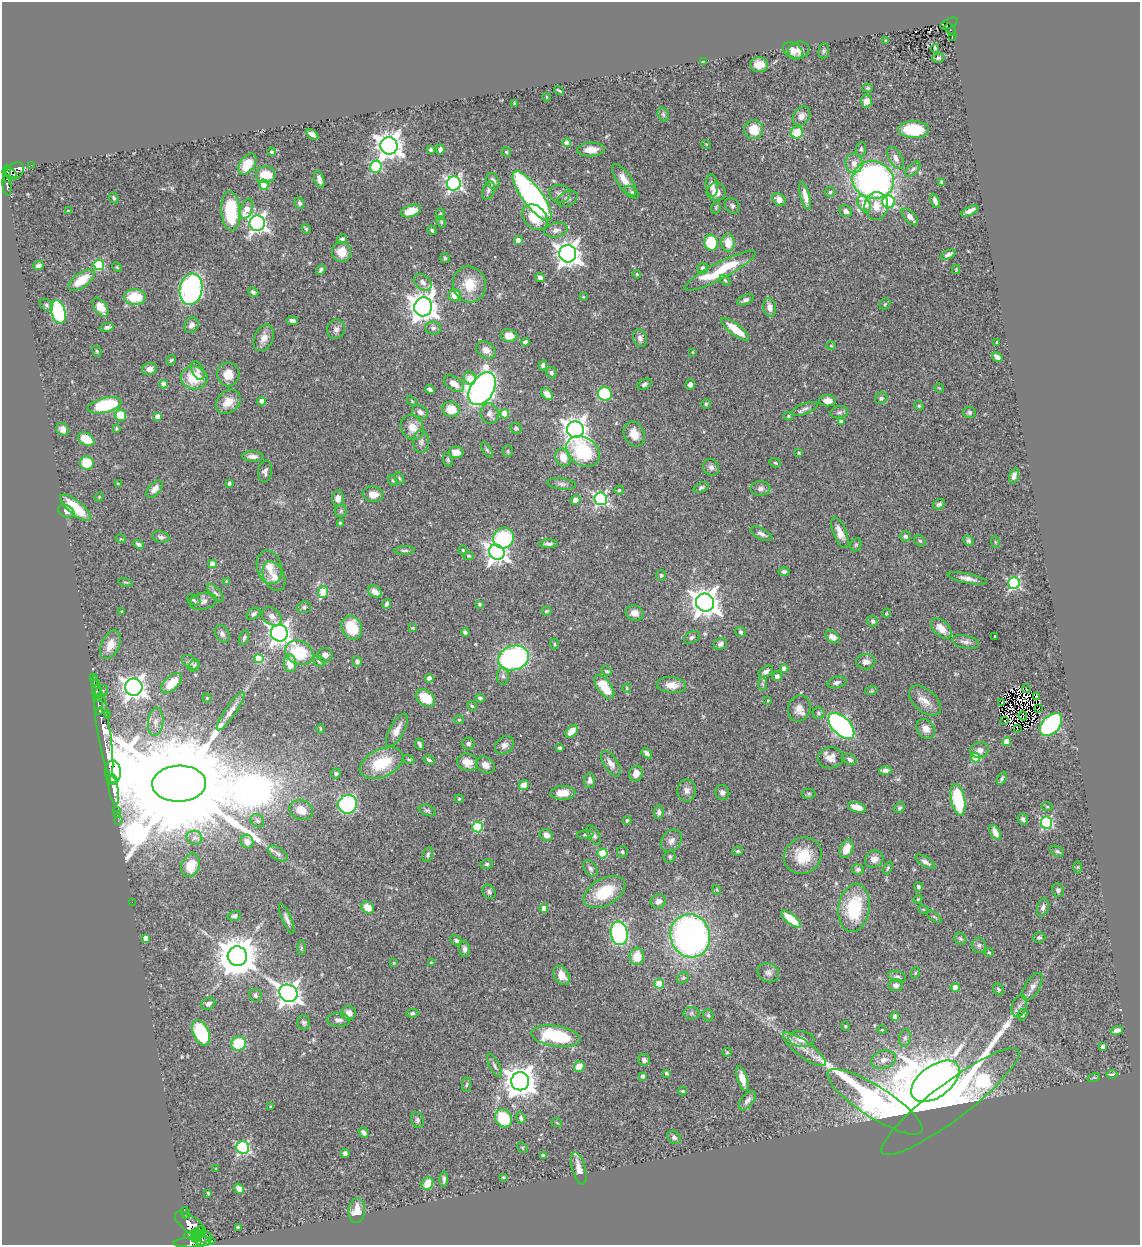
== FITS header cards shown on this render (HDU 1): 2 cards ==
NAXIS1  =                 1138
NAXIS2  =                 1243

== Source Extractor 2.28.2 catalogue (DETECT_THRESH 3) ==
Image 1138 x 1243 px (HDU 1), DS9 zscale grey, 1 PNG px = 1 image px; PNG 1142 x 1247 px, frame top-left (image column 1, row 1243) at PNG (2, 2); each listed source drawn as its Kron ellipse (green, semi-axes under 4 px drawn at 4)
Background 0.583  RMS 0.025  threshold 0.0755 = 3 sigma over >= 5 px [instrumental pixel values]
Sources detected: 516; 7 with non-positive FLUX_AUTO (blend fragments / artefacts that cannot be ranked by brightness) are neither listed nor drawn; of the other 509, the 500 brightest by FLUX_AUTO listed and drawn (9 fainter detections omitted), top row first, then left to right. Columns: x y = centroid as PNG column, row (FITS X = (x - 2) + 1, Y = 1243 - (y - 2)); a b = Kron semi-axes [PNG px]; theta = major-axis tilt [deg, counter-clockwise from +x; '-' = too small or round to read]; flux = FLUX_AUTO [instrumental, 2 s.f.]
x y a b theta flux
949 24 9 5 25 54
951 30 7 3 -53 31
952 36 3 2 - 2.4
886 41 3 2 - 1.6
935 48 4 3 - 3.3
799 50 11 8 14 9.5
793 51 11 7 -35 14
824 51 7 5 83 3.3
938 58 6 4 13 2.7
704 62 4 3 - 2.9
759 65 9 7 0 16
868 88 5 4 - 2.2
559 91 5 2 - 2.3
546 97 4 3 - 1.4
866 101 6 5 - 11
514 103 3 2 - 1.6
663 114 7 5 -74 3
801 116 10 8 54 8.6
754 129 9 9 - 29
914 130 15 8 -1 63
797 132 6 6 - 40
312 134 7 4 -34 8.1
567 143 4 4 - 28
706 144 5 3 - 1.2
389 146 9 8 - 1800
440 149 5 4 - 4.6
591 149 14 7 3 19
861 149 7 5 89 3.2
431 150 3 3 - 4.6
272 152 4 4 - 2.7
506 152 5 4 - 2.2
896 158 12 6 -60 9.8
854 163 10 8 -89 13
247 164 12 7 54 38
31 165 2 2 - 3.1
376 167 6 5 - 160
913 169 9 5 44 4.6
7 171 6 3 84 66
15 171 10 7 41 290
11 173 6 3 -43 140
266 175 10 8 -1 40
7 179 4 2 - 45
319 179 9 4 -72 8.8
624 180 18 7 -55 21
873 180 21 18 -18 570
493 181 8 6 -66 10
454 183 7 7 - 480
941 183 4 3 - 2.4
7 185 10 3 -83 110
264 185 5 4 - 42
712 186 11 6 -83 11
488 190 9 6 70 5.4
632 192 8 5 -38 3.8
716 192 9 9 - 17
830 192 5 5 - 2.8
560 194 11 8 -16 8.7
532 196 30 10 -54 520
805 196 14 4 -75 14
114 198 5 4 - 3.2
567 199 10 7 27 7.2
779 199 7 6 - 11
935 201 8 4 -69 6
889 202 6 6 - 160
299 203 6 4 -65 3.2
864 204 9 6 -62 40
732 206 8 6 -50 4.6
876 206 14 11 84 25
716 207 6 4 80 2.2
247 209 10 6 68 24
69 211 3 3 - 1.6
231 211 20 9 -86 94
411 211 10 5 18 28
846 211 7 5 -33 7.3
970 211 9 4 28 9.1
440 214 6 4 77 3
535 217 14 11 -46 50
910 217 10 5 -46 9.2
441 222 6 4 -68 2.4
257 223 8 7 - 750
306 229 5 4 - 2.3
432 230 5 4 - 2.7
556 230 12 7 11 8.8
342 239 5 4 - 3.8
518 240 4 4 - 20
711 243 8 6 -81 66
728 243 9 6 -85 25
342 252 10 9 - 21
568 254 8 8 - 1600
948 254 8 4 21 5
445 258 5 5 - 2.6
99 265 5 5 - 110
38 266 5 4 - 4.3
117 267 5 3 - 1.6
703 268 6 5 - 6.5
956 269 4 4 - 1.5
321 270 5 4 - 3.6
720 271 40 8 28 93
637 274 4 3 - 1.6
540 277 5 4 - 5.8
81 280 15 7 35 36
725 280 6 4 -45 2.1
423 282 10 7 -42 9
469 284 18 16 -77 42
191 289 16 11 81 330
253 292 5 4 - 3.9
455 295 6 6 - 18
135 297 11 8 0 56
583 297 4 2 - 1.4
745 300 9 4 23 5.1
885 304 6 5 - 2.4
46 305 7 5 -38 3.6
101 307 11 6 -55 22
423 307 9 9 - 2100
770 307 9 6 -78 12
58 312 12 7 -75 160
292 321 5 3 - 5.2
191 325 8 6 57 6.9
107 327 7 4 13 4.4
433 328 8 6 -9 5.2
336 329 10 9 - 8.3
735 329 17 5 -38 36
509 335 8 6 -9 22
264 338 14 9 65 15
640 338 9 6 -71 7.6
525 342 4 4 - 3.9
996 342 3 2 - 1.1
831 346 4 3 - 1.3
486 350 10 7 -36 14
97 351 6 4 -68 2.4
693 352 3 2 - 1.3
997 357 6 4 -32 7.8
171 360 5 4 - 2.5
543 365 5 4 - 5.1
149 369 8 6 14 10
198 371 10 5 -67 6.9
551 373 6 5 - 3.8
228 374 12 11 - 24
194 378 13 11 -10 52
470 378 7 6 - 21
163 384 4 4 - 15
454 384 11 6 -34 16
644 384 7 5 31 4.4
690 384 5 5 - 7.4
939 388 5 3 - 1.3
482 389 18 11 58 890
430 390 5 3 - 5.2
547 394 7 5 -48 16
605 394 7 6 - 90
881 398 6 5 - 4.5
262 401 4 4 - 11
412 401 6 3 -46 1.8
828 401 8 5 -1 11
228 402 14 10 43 24
706 404 4 4 - 2.5
104 405 17 7 13 100
919 406 5 4 - 2.1
451 409 9 7 -18 29
805 409 14 5 20 6.5
420 412 8 6 -26 7.3
839 412 9 6 11 4.4
969 412 6 5 - 3.4
489 414 10 9 - 8.9
504 414 4 4 - 48
121 415 6 5 - 40
157 416 4 4 - 7.9
788 416 5 4 - 2.8
841 422 4 4 - 6.7
116 428 3 3 - 2.2
412 428 13 11 -56 20
516 428 6 5 - 3.1
62 429 7 6 - 8.7
575 430 8 8 - 1600
634 434 13 10 -63 19
86 439 9 6 -33 43
421 442 11 8 -90 7.1
487 450 9 4 -58 3.3
508 451 6 5 - 2.4
583 451 18 13 -35 140
456 452 7 6 - 16
799 453 3 3 - 1.5
253 456 11 5 -2 8.5
563 457 9 7 -73 23
448 460 7 4 -72 2.7
87 463 7 6 - 60
775 463 6 4 -22 2.3
711 467 9 7 -61 6.5
265 472 11 7 81 5.9
1014 476 8 4 72 9.5
399 478 6 3 -55 2
393 481 6 3 -58 1.9
229 483 4 3 - 2.6
118 484 4 3 - 1.8
562 484 14 5 -7 6
701 487 8 5 22 4
760 488 10 7 1 6.5
155 489 10 6 48 10
619 490 4 4 - 2.3
373 494 10 7 -7 16
99 497 5 4 - 1.6
338 498 7 6 - 11
601 499 6 6 - 380
575 500 5 5 - 11
939 504 6 5 - 3.4
75 508 19 7 -39 53
66 511 8 6 -28 5.3
341 511 6 6 - 3.5
340 523 4 3 - 2.3
840 533 16 6 -68 14
761 534 12 5 -28 6.3
905 536 5 5 - 4.3
161 537 8 5 -12 5.6
504 538 11 10 - 130
121 539 5 3 - 1.7
920 541 6 5 - 2.9
968 541 5 5 - 3.4
995 542 6 3 -71 1.9
138 544 5 4 - 4
548 544 9 4 2 4.9
856 545 7 5 69 2.9
405 550 10 4 3 3.4
463 550 4 3 - 1.6
497 552 8 7 - 1100
469 556 5 4 - 1.9
212 564 4 4 - 14
269 567 17 12 -75 21
784 571 5 4 - 4.9
661 575 5 5 - 2.9
274 576 16 10 -64 18
967 578 20 5 -11 11
226 581 3 3 - 1.4
126 582 7 3 -13 1.8
1014 583 6 6 - 240
323 592 6 5 - 64
375 592 7 5 -39 11
215 593 11 5 -50 5.3
193 600 7 4 -28 3.2
203 601 14 8 10 9.9
705 603 9 9 - 2000
387 604 5 4 - 3.9
479 604 3 3 - 3
304 607 7 5 16 3.6
122 611 3 2 - 1.5
546 611 5 4 - 2.9
635 613 9 7 -21 9.8
886 613 4 3 - 1.5
253 614 8 5 36 4.7
272 616 11 8 -38 10
873 621 6 5 - 4.5
352 628 12 10 -65 58
413 628 3 3 - 1.6
941 628 12 7 -44 19
465 632 4 4 - 4.7
741 632 5 5 - 3.5
279 633 8 8 - 1100
222 634 9 6 -61 5.4
692 637 8 5 33 4.1
833 637 8 5 -35 13
995 637 3 2 - 1.4
244 638 7 5 68 3.8
966 642 14 6 -11 8.1
554 644 5 3 - 1.8
720 644 7 5 25 5.2
110 645 15 9 66 22
299 653 15 11 -27 73
325 655 7 7 - 7.3
513 658 16 12 17 340
259 659 5 4 - 48
319 661 6 5 - 3.9
357 661 5 4 - 5.6
191 662 9 6 -32 4.8
866 662 9 7 0 10
290 663 9 6 -86 25
194 665 6 5 - 2.8
784 669 4 4 - 16
607 671 6 4 -26 2.2
766 672 8 5 32 5.6
503 676 8 6 -88 5.3
777 676 4 4 - 8.8
93 677 2 2 - 2.5
429 678 4 4 - 10
94 682 3 2 - 35
837 682 10 5 14 6.1
171 683 13 7 43 41
762 684 7 4 -88 2.9
671 685 15 8 -5 18
134 687 8 8 - 1300
604 687 14 7 -54 46
627 688 4 4 - 2.1
1026 689 4 2 - 1.9
96 691 6 3 83 63
102 691 7 6 - 4
871 691 6 4 18 2.6
1037 696 3 2 - 1.9
207 698 4 4 - 1.9
425 698 11 7 -37 42
480 698 4 4 - 3.7
97 699 4 3 - 160
768 700 2 2 - 1.3
925 701 19 11 -42 18
1002 702 3 2 - 1.4
98 704 6 3 -77 330
472 706 5 4 - 2.5
799 708 13 11 73 15
1039 708 3 2 - 1.6
100 711 4 3 - 46
230 711 23 5 55 12
818 713 6 6 - 3.2
107 714 2 2 - 18
1023 716 4 3 - 1.4
459 720 5 4 - 1.9
1004 721 3 2 - 3
156 722 14 7 83 12
103 725 50 6 -81 290
1051 725 13 8 48 280
841 726 16 8 -45 450
1017 728 4 2 - 2.1
320 729 5 3 - 1.5
926 729 10 8 -49 16
397 730 18 7 61 15
572 731 7 5 49 24
1007 742 4 4 - 38
420 744 6 3 -66 3.7
468 744 6 6 - 5
504 745 10 8 40 8.8
560 748 4 3 - 3.1
980 750 9 7 15 11
647 753 6 4 -41 6.1
976 757 5 4 - 70
830 758 12 10 9 15
409 759 6 4 -19 2.1
850 759 7 5 -27 4.6
429 760 6 3 -30 2.9
467 762 10 8 -15 19
382 763 23 13 24 72
611 764 14 7 -57 11
485 765 10 7 -35 9.4
885 770 6 4 4 12
113 772 11 8 -85 14000
636 773 8 7 - 14
336 774 5 5 - 2.8
1002 778 7 4 61 3.2
112 780 6 5 - 1300
589 780 7 5 87 7.1
179 784 27 18 2 92000
524 785 5 5 - 18
114 790 14 5 -80 900
687 790 11 9 88 9.4
563 793 12 7 1 18
722 793 7 7 - 5.5
809 794 7 5 0 2.7
459 799 4 3 - 1.7
958 800 16 7 -79 100
348 804 9 9 - 210
1047 806 5 3 - 1.8
857 807 9 5 -18 19
899 808 6 4 44 3.2
116 810 2 2 - 6.3
301 810 12 10 -23 23
427 810 9 5 -22 3.5
659 812 7 5 82 5
117 814 2 2 - 12
1023 819 6 5 - 4.2
627 820 4 3 - 3.1
118 821 2 2 - 7.5
257 821 7 6 - 4.2
1047 822 6 5 - 210
478 827 5 5 - 110
995 832 8 5 -61 14
546 835 7 5 -35 10
585 835 8 3 4 2.9
594 835 11 5 -59 5.1
194 838 8 7 - 8.1
671 841 12 9 56 9.8
247 842 7 6 - 8.9
846 849 9 6 66 25
738 851 5 4 - 2.9
1057 851 7 5 -29 3.3
622 852 5 5 - 3.7
602 853 5 5 - 76
278 854 11 6 -35 6.8
428 855 7 5 72 4.7
670 856 6 5 - 3.2
803 856 19 17 37 46
874 859 9 8 - 13
925 862 11 5 -32 6.8
487 864 6 5 - 2.9
190 865 12 9 69 35
1078 867 6 4 89 2.3
888 868 6 4 68 2.3
590 869 9 6 -59 5.9
858 869 6 5 - 4.3
918 887 4 4 - 3.8
717 890 5 3 - 1.6
1058 890 7 6 - 4.7
489 892 8 6 -52 4.4
604 892 22 13 29 65
918 899 4 3 - 1.6
658 901 7 7 - 11
132 902 2 2 - 61
368 907 7 5 -39 25
1043 907 9 5 75 6.9
544 908 4 4 - 23
854 908 24 15 81 100
923 909 5 3 - 1.5
234 916 7 4 13 4
934 917 9 2 -35 1.9
287 919 16 4 -66 7
791 919 12 5 -39 37
619 933 12 8 -81 270
690 936 22 19 -71 720
1039 937 6 5 - 3.6
146 938 4 4 - 14
960 939 6 5 - 3
456 940 6 4 -28 3.8
979 945 8 7 - 4.1
301 948 7 4 90 2.2
464 949 8 5 -84 6
989 952 4 4 - 1.6
237 956 10 9 - 5400
637 956 9 7 86 28
431 962 3 3 - 1.8
394 963 4 3 - 1.5
768 973 11 9 -30 8.1
915 973 6 3 71 1.8
562 975 10 7 -61 18
897 977 9 5 -17 4.4
683 978 6 5 - 3.1
659 984 5 5 - 69
896 985 7 6 - 6.2
955 987 4 4 - 13
1032 987 15 7 59 10
998 989 6 5 - 3
288 993 9 8 - 1400
255 995 6 6 - 5.3
208 1004 7 5 34 5.9
1019 1006 11 7 73 7.5
348 1013 7 7 - 14
412 1013 6 4 7 3.3
692 1013 8 6 1 3.7
708 1015 6 5 - 2.8
1022 1015 6 4 60 2.9
895 1016 4 4 - 8.1
338 1020 11 7 -4 8.3
304 1023 7 6 - 4.4
845 1026 4 4 - 2.1
882 1030 4 3 - 1.2
1117 1031 6 4 17 10
201 1033 13 8 -65 120
556 1036 25 10 -8 130
905 1038 9 5 81 4.9
801 1039 13 8 -7 17
239 1044 7 7 - 73
1103 1047 4 4 - 9
804 1049 26 8 -36 22
727 1052 5 4 - 1.8
644 1060 6 5 - 5.9
884 1060 13 9 15 14
494 1066 12 5 -63 5
579 1067 5 5 - 32
666 1073 3 3 - 2.7
1112 1074 5 3 - 5.8
643 1076 4 3 - 3.6
1094 1077 6 4 19 2.3
742 1078 13 5 -73 21
520 1081 9 9 - 2700
935 1081 27 15 36 10000
466 1085 7 4 83 2.6
683 1091 4 3 - 1.9
747 1101 11 6 52 7.5
875 1102 55 15 -33 740
950 1102 85 18 37 390
270 1107 4 3 - 1.7
503 1118 9 8 - 70
521 1118 6 4 -71 3.7
417 1120 8 6 -73 4
557 1123 5 3 - 1.4
364 1132 6 4 -51 5.4
674 1137 7 6 - 4.7
243 1148 6 6 - 270
522 1148 6 4 -45 1.5
345 1153 4 4 - 5.6
543 1156 4 3 - 5.4
579 1168 16 6 -75 19
216 1169 3 2 - 1.3
503 1177 3 2 - 1.6
444 1179 7 4 89 4.5
427 1183 7 5 63 33
239 1189 6 4 -54 9.5
208 1193 4 3 - 1.8
357 1211 12 8 83 21
186 1213 6 3 -62 59
186 1216 3 2 - 1.5
190 1224 18 8 -37 1000
238 1227 3 3 - 1.9
200 1231 4 4 - 230
192 1235 8 4 10 450
202 1236 10 6 -8 690
197 1237 6 4 55 340
203 1241 7 3 3 580
195 1242 21 5 4 1000
At the frame edge (FLAGS 8, measured only in part): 1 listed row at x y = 195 1242
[9 fainter detections neither listed nor drawn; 7 non-positive-flux detections neither listed nor drawn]